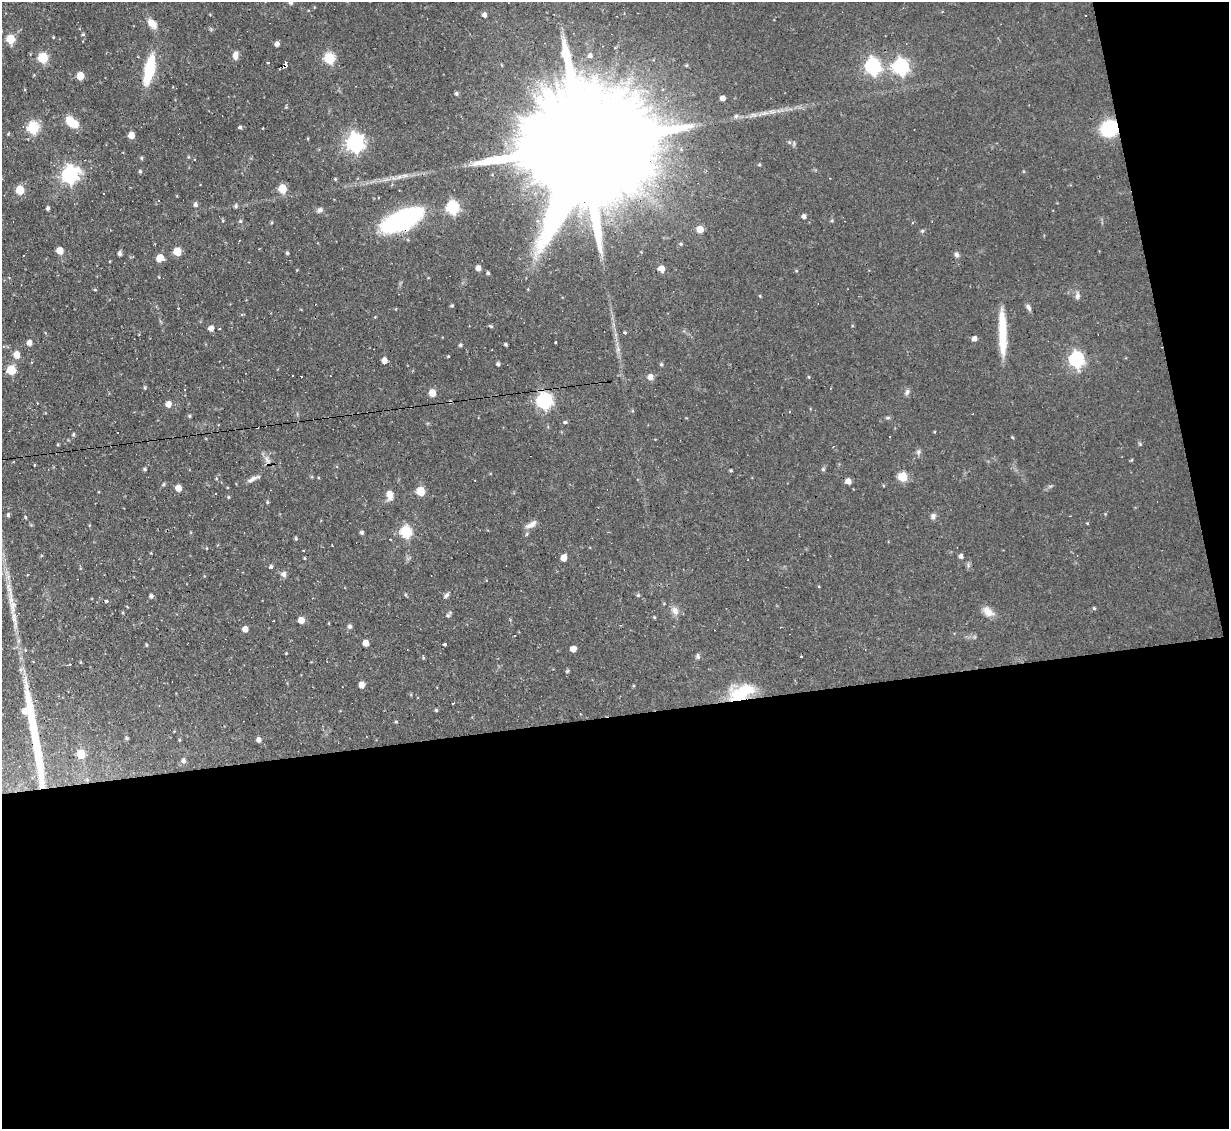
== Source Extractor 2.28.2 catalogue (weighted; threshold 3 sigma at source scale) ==
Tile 16 of 4 x 4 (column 4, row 4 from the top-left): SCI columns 3683-4909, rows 247-1373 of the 4909 x 4884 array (HDU 1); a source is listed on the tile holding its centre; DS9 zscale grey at full resolution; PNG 1231 x 1131 px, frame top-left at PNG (2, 2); no overlay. Shown black and unused: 40% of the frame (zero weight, under 2 of 3 exposures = <1% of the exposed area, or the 3 px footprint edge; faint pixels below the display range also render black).
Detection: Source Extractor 2.28.2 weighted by HDU 2 'WHT'; one run over the whole footprint, this tile lists its part. Background 0.067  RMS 0.0045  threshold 0.0204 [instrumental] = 3 sigma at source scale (4.5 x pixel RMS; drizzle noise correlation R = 1.50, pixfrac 1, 0.05/0.05 arcsec/px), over >= 5 px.
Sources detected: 196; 2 inside a brighter object's white glare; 21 cosmic-ray / hot-pixel residue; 1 long thin detection or spike segment (spike, bleed or trail) — not listed; the other 172 listed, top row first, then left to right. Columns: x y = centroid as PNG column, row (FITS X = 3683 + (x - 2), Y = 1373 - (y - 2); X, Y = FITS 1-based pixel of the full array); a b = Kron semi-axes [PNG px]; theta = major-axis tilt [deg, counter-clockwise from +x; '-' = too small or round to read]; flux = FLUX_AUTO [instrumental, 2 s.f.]
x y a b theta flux
291 2 6 5 - 1.5
484 15 5 5 - 2.1
1085 15 2 2 - 0.35
152 24 12 8 -45 4.8
83 34 5 4 - 0.64
11 39 6 5 - 17
277 44 5 4 - 1.9
235 55 10 6 87 2.6
590 55 6 6 - 1.6
43 58 6 5 - 25
329 58 6 6 - 34
268 62 3 3 - 0.65
502 65 5 3 - 0.39
873 66 7 7 - 120
901 66 7 7 - 120
149 70 25 8 78 30
80 76 5 5 - 8.8
456 93 5 4 - 0.88
723 98 4 4 - 2.5
286 107 4 4 - 0.42
736 116 6 6 - 1.2
72 122 15 9 -36 9.1
33 127 6 6 - 45
240 127 5 4 - 0.84
1109 128 12 11 - 34
8 134 4 3 - 0.42
131 135 5 5 - 5.2
789 142 6 5 - 0.81
355 143 7 7 - 200
579 145 70 26 8 33000
188 157 5 3 - 0.41
141 158 5 4 - 0.61
759 165 4 4 - 0.57
140 171 4 4 - 0.72
69 175 8 7 - 140
335 179 5 4 - 0.47
282 189 5 5 - 13
20 190 6 5 - 15
159 200 3 3 - 0.72
195 204 6 5 - 1.4
236 206 5 5 - 0.86
452 207 7 6 - 54
48 208 4 4 - 1
320 210 9 6 38 1.3
804 217 5 4 - 1.7
402 220 36 16 24 88
240 221 5 4 - 0.64
832 221 5 4 - 0.53
271 223 5 3 - 0.47
913 223 3 3 - 0.76
700 229 5 5 - 6.5
922 231 5 5 - 0.67
681 244 5 4 - 0.6
60 250 5 5 - 6
177 251 5 5 - 12
120 253 5 4 - 1.2
287 253 4 4 - 0.75
956 255 7 5 -86 1.4
160 258 5 5 - 8.2
478 268 5 4 - 3.1
661 269 5 4 - 6.2
796 271 4 4 - 0.5
488 273 4 3 - 0.86
159 277 4 3 - 0.28
95 290 5 3 - 0.45
760 296 4 3 - 0.39
1077 296 12 5 84 1.6
452 306 4 3 - 0.65
1029 307 10 5 -66 1.4
178 308 3 3 - 0.38
491 326 6 4 -27 0.64
211 328 5 5 - 3.3
219 329 3 2 - 0.58
625 332 3 3 - 4
1002 333 50 8 -88 18
974 338 5 5 - 2.2
555 341 3 3 - 1.3
29 343 5 5 - 2.9
505 344 3 3 - 0.72
460 345 4 4 - 0.79
618 349 8 6 -90 1.4
16 355 6 5 - 5.5
1076 359 7 7 - 92
384 360 5 5 - 2.9
498 364 4 3 - 1.1
661 364 5 5 - 0.6
11 370 6 5 - 17
650 377 6 6 - 2.5
809 377 4 3 - 0.38
145 388 5 4 - 0.61
907 392 9 6 67 1.3
432 393 6 5 - 5.8
544 400 7 7 - 110
168 404 5 5 - 3.8
189 416 4 3 - 0.59
888 418 7 4 8 0.73
565 422 4 3 - 1.7
73 434 5 5 - 0.68
1012 437 4 3 - 0.47
1140 444 5 4 - 0.58
58 445 4 3 - 0.38
918 452 7 6 - 1.2
267 460 14 7 -64 2.5
34 465 4 2 - 0.29
145 469 4 4 - 0.73
823 469 6 5 - 0.82
731 470 3 3 - 0.54
903 477 5 5 - 20
216 478 5 4 - 0.5
252 479 15 6 28 2.2
475 480 2 2 - 0.26
848 481 5 5 - 3.5
164 484 5 5 - 0.68
178 488 5 5 - 5.1
420 491 5 5 - 17
215 493 2 2 - 0.42
389 494 8 6 -81 5.8
228 497 5 3 - 0.43
267 502 4 4 - 0.58
1105 514 4 4 - 0.37
8 515 6 4 -80 0.74
933 516 8 7 - 1.4
25 517 4 3 - 0.53
1087 523 4 3 - 0.33
531 525 16 7 26 2.7
362 532 4 4 - 0.97
406 532 6 6 - 43
527 534 5 5 - 0.63
296 538 4 4 - 0.71
391 539 3 2 - 0.83
303 550 2 2 - 0.49
961 556 5 4 - 1.6
304 558 3 3 - 0.43
563 558 5 5 - 4.3
968 565 7 4 -73 0.87
271 567 4 4 - 0.95
283 574 8 8 - 1.5
406 595 5 3 - 0.51
446 595 9 5 41 1.2
638 595 5 5 - 0.66
151 596 5 5 - 1.2
105 601 4 3 - 2
12 606 23 9 -87 6
1094 608 5 4 - 0.57
675 611 12 8 -55 3
988 612 17 10 -35 4.1
448 614 9 4 52 1.1
654 617 4 3 - 0.41
301 620 5 5 - 5.2
350 626 5 5 - 1.5
245 629 5 5 - 3.3
365 643 5 5 - 4.5
444 644 3 3 - 0.98
146 645 4 3 - 0.52
573 649 5 5 - 3.2
286 653 3 3 - 0.32
698 656 7 5 -76 0.95
801 657 3 3 - 0.81
423 658 5 3 - 0.47
81 662 5 3 - 0.41
568 671 6 4 88 0.62
361 685 5 4 - 4.1
740 692 34 18 22 19
436 710 4 4 - 0.53
24 711 6 6 - 3.2
396 722 4 4 - 0.47
127 738 4 4 - 0.69
179 740 4 4 - 0.47
259 740 5 5 - 2.2
81 754 6 5 - 12
183 761 7 6 - 1.6
87 779 6 5 - 0.8
Overlapping masked pixels (flux is a lower limit): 5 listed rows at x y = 1109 128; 579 145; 402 220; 740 692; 87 779
Isophote crosses this tile's border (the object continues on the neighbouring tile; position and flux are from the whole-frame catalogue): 1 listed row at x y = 291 2